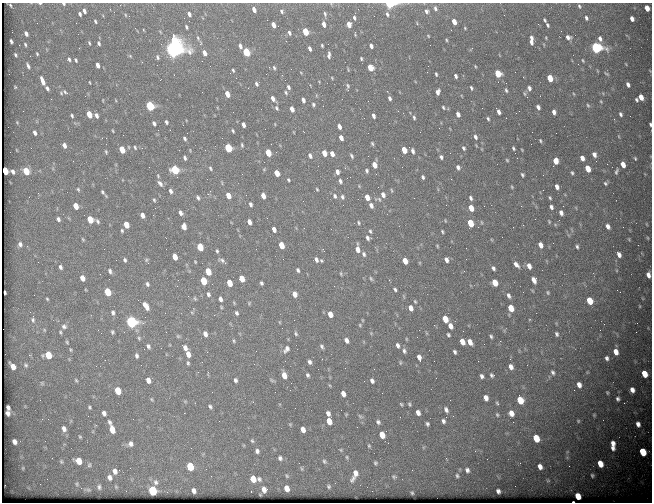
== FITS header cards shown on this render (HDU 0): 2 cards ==
NAXIS1  =                  650 / Width of table row in bytes
NAXIS2  =                  500 / Number of rows in table

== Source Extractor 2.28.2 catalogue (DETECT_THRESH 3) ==
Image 650 x 500 px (HDU 0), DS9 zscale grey, 1 PNG px = 1 image px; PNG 654 x 504 px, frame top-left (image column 1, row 500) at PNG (2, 3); no overlay
Background 915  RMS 4.4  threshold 13.2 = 3 sigma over >= 5 px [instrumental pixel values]
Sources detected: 470; all 470 listed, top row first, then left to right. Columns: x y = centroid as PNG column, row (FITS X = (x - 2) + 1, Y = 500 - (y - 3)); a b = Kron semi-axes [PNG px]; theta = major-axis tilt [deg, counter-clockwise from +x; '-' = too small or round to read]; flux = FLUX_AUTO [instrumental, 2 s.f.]
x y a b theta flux
40 3 4 2 - 390
64 4 5 4 - 470
390 4 5 3 - 24000
10 5 4 2 - 280
579 6 6 4 -64 500
435 8 7 5 -78 730
647 8 5 4 - 3000
254 10 6 4 -65 1600
84 11 5 4 - 980
282 11 6 5 - 650
427 11 6 6 - 830
114 12 2 2 - 150
80 14 5 3 - 610
189 14 5 3 - 980
325 14 9 5 -78 780
387 14 7 5 -72 760
125 15 5 3 - 290
504 15 2 2 - 190
103 16 4 3 - 260
354 18 8 5 -76 860
586 18 5 3 - 600
632 19 5 3 - 1400
545 20 4 3 - 390
95 21 5 3 - 450
454 22 5 4 - 3000
417 23 5 3 - 300
324 24 6 4 -71 1700
349 24 5 4 - 2800
273 25 5 4 - 2400
547 25 5 3 - 470
186 27 4 3 - 410
465 28 4 3 - 270
305 32 5 4 - 12000
289 33 6 4 -64 790
355 33 6 3 89 390
26 34 5 3 - 990
428 36 4 3 - 250
568 37 7 5 -21 1100
198 38 6 5 - 450
531 38 7 4 -73 1000
600 38 7 5 -64 1000
446 40 5 3 - 320
11 41 4 3 - 550
531 42 6 4 -65 1000
89 43 5 3 - 390
99 43 6 4 -68 620
25 44 4 3 - 360
200 44 5 4 - 400
19 45 2 2 - 210
322 45 4 3 - 390
430 45 2 2 - 430
173 46 17 7 -87 190000
240 46 6 4 -72 970
371 46 5 4 - 980
310 48 5 3 - 860
596 48 6 5 - 50000
246 52 6 4 -66 11000
204 53 5 4 - 1500
37 54 4 2 - 370
15 55 4 2 - 380
329 55 9 4 86 860
130 56 6 4 -45 310
157 57 5 4 - 530
361 58 4 3 - 380
69 59 6 4 -70 580
76 60 5 4 - 470
583 60 4 3 - 290
578 64 2 2 - 110
97 65 5 3 - 1500
28 66 6 3 -62 690
475 66 5 3 - 290
274 68 6 3 -63 420
370 68 5 4 - 5200
233 70 4 3 - 360
515 72 2 2 - 140
301 73 5 3 - 230
498 73 6 4 -58 6600
266 74 2 2 - 460
436 74 4 2 - 420
606 74 7 3 -35 350
456 76 5 3 - 700
332 78 5 3 - 250
550 78 5 4 - 5500
160 80 3 2 - 450
42 81 8 4 -70 2100
90 82 3 2 - 250
256 84 5 3 - 550
628 85 5 3 - 890
348 86 8 5 -81 630
15 87 3 3 - 270
288 87 5 3 - 650
47 88 6 4 -54 710
471 88 6 4 -67 510
529 88 6 5 - 870
506 90 6 3 -74 510
387 91 3 2 - 200
66 92 9 4 -33 680
438 92 6 4 76 1200
61 93 5 4 - 340
286 93 5 4 - 420
227 94 5 4 - 3800
574 94 4 2 - 240
462 96 5 3 - 220
641 97 5 4 - 2700
390 98 4 3 - 700
273 99 6 4 -57 1300
103 100 4 2 - 200
303 100 5 3 - 930
636 100 4 3 - 450
601 101 4 3 - 260
313 104 5 4 - 500
588 105 5 4 - 380
150 106 6 4 -65 27000
323 106 2 2 - 310
443 107 5 4 - 410
538 107 5 3 - 900
277 108 6 4 -64 500
292 109 5 4 - 2000
23 111 3 2 - 230
498 111 6 3 -61 1100
554 112 5 4 - 1100
89 114 5 4 - 6000
458 114 5 4 - 1300
621 114 5 4 - 610
96 115 5 4 - 970
72 116 4 3 - 450
373 116 5 3 - 930
414 118 6 4 -73 520
488 119 5 4 - 480
17 122 4 3 - 260
166 122 4 3 - 530
154 123 4 3 - 700
650 124 4 2 - 410
243 125 5 3 - 1300
339 126 5 3 - 1300
439 128 2 2 - 130
113 131 4 2 - 250
233 131 4 3 - 370
35 133 6 4 -72 850
187 133 2 2 - 130
618 136 5 3 - 240
475 137 7 5 -65 960
102 138 2 2 - 160
106 138 2 2 - 150
185 138 4 3 - 470
341 138 5 4 - 1600
540 141 4 2 - 320
372 143 4 3 - 400
64 145 6 4 -67 1300
242 145 4 2 - 350
135 147 4 2 - 360
142 148 2 2 - 1200
228 148 6 4 -67 19000
464 148 6 5 - 600
513 148 4 3 - 420
17 150 5 3 - 230
122 150 5 4 - 6600
404 150 5 4 - 4400
413 151 6 4 -79 870
10 152 2 2 - 170
106 152 6 4 -64 390
268 153 5 4 - 6400
324 153 5 4 - 2800
332 154 5 4 - 1700
594 154 6 5 - 1300
310 156 6 4 -68 860
352 156 6 3 -59 490
368 156 2 2 - 160
441 157 6 5 - 650
185 158 5 3 - 590
582 158 5 4 - 1600
635 158 5 4 - 400
507 160 3 3 - 290
73 161 2 2 - 440
556 161 5 4 - 2400
607 164 3 2 - 490
623 164 6 4 -67 2500
374 165 6 4 -78 3100
458 167 6 5 - 910
210 168 4 3 - 380
345 168 3 3 - 290
588 169 5 4 - 4800
175 170 6 4 -61 20000
5 171 5 4 - 10000
26 171 6 4 -60 7700
367 171 5 4 - 550
616 171 8 4 74 640
13 172 6 4 -49 900
337 172 6 4 -78 1100
277 173 5 4 - 3200
572 173 4 3 - 420
376 174 3 2 - 220
522 175 4 3 - 470
423 177 4 3 - 550
288 180 4 3 - 370
340 181 5 4 - 760
160 183 9 5 -54 990
605 183 6 6 - 600
359 186 4 4 - 260
512 187 4 4 - 290
557 187 5 4 - 1200
78 189 6 5 - 470
317 189 4 3 - 280
171 191 5 4 - 790
102 192 7 4 -54 570
228 195 5 4 - 3100
246 195 2 2 - 300
383 195 8 6 -69 1400
263 196 5 4 - 2300
335 196 8 5 -66 780
342 197 6 4 -75 640
367 197 5 4 - 2400
198 198 6 3 -67 570
471 198 7 4 -70 720
550 198 4 3 - 370
154 200 4 4 - 370
251 204 5 4 - 630
371 205 6 4 -65 1200
76 206 5 4 - 3400
551 207 5 4 - 860
471 208 5 4 - 3500
181 213 5 4 - 890
561 213 5 4 - 1100
142 215 5 4 - 1400
58 219 6 5 - 830
90 219 5 4 - 7100
535 219 2 2 - 230
98 221 7 3 -50 570
249 222 5 4 - 1700
481 222 5 3 - 330
549 222 5 3 - 340
359 223 5 4 - 370
470 223 5 4 - 8100
126 225 5 4 - 4800
608 226 7 5 -60 1300
184 227 6 4 -77 2100
623 227 2 2 - 580
274 229 5 4 - 1500
122 231 4 3 - 380
370 231 5 4 - 430
442 231 4 3 - 360
166 238 2 2 - 170
368 238 5 4 - 730
648 238 4 3 - 240
83 239 5 3 - 330
20 244 8 7 - 1200
281 245 5 4 - 5400
540 245 6 4 -64 1900
437 246 4 3 - 280
200 247 6 4 -69 7400
577 247 6 4 -71 550
358 249 7 5 -77 2000
217 251 5 3 - 440
364 254 6 4 -71 620
619 254 6 4 -59 1300
175 257 5 4 - 3500
125 260 5 4 - 560
146 260 6 5 - 430
222 260 10 4 -29 780
316 260 5 4 - 880
446 260 5 4 - 1100
321 261 3 3 - 320
405 261 5 4 - 3000
195 262 4 3 - 260
516 265 9 5 -46 1400
529 266 6 5 - 1700
60 267 6 5 - 730
493 268 5 4 - 690
298 270 5 4 - 590
110 271 7 5 -63 770
208 271 6 4 -68 5600
341 273 6 3 -72 340
648 275 5 4 - 1400
82 278 5 4 - 2200
371 278 6 4 -62 420
242 279 5 4 - 4200
534 280 7 5 -68 1700
203 281 6 4 -68 8500
229 283 5 4 - 4500
261 283 4 3 - 530
495 283 6 4 -67 5000
147 284 6 4 -71 650
395 289 4 3 - 480
107 292 6 4 -67 8400
548 292 6 5 - 460
5 293 4 2 - 370
208 294 7 5 -71 740
295 294 6 5 - 1800
509 295 8 5 -64 850
188 296 2 2 - 160
195 298 6 4 -69 420
47 299 4 3 - 340
220 299 5 4 - 1000
415 301 5 3 - 320
589 301 6 4 -63 7800
234 303 5 3 - 300
249 303 5 5 - 360
146 306 10 6 -57 2100
639 306 4 2 - 210
221 307 4 3 - 320
411 308 5 4 - 1800
511 308 6 4 -67 5300
113 312 7 5 -75 800
192 312 6 4 -2 400
165 313 2 2 - 170
236 313 6 5 - 610
330 314 5 4 - 2500
445 319 6 4 -65 5400
33 320 8 6 -66 850
362 320 5 3 - 250
131 322 6 6 - 48000
279 322 5 3 - 260
604 324 2 2 - 570
360 325 5 4 - 310
64 326 8 7 - 1000
450 326 5 4 - 1900
44 330 5 4 - 350
600 330 2 2 - 390
60 332 5 3 - 390
112 332 6 5 - 480
296 333 6 4 -67 500
371 333 4 4 - 280
205 334 6 5 - 1400
557 334 6 4 -68 610
448 335 4 3 - 460
178 336 6 5 - 450
491 336 4 3 - 430
139 338 6 5 - 500
346 340 5 4 - 1200
234 341 6 4 -72 420
500 341 2 2 - 150
67 342 6 5 - 420
462 342 5 4 - 2500
470 342 6 4 -57 2100
398 345 6 4 -64 840
148 346 6 5 - 790
322 346 6 4 -62 620
185 348 7 5 -55 1500
286 349 10 7 56 1400
71 350 6 4 -73 360
404 351 7 5 -71 690
455 352 4 3 - 600
616 352 5 4 - 2400
188 354 6 4 -69 2200
30 355 5 3 - 300
48 355 6 5 - 7200
137 356 6 4 -86 740
419 357 6 4 -70 1200
607 358 4 3 - 730
478 361 2 2 - 560
202 362 3 2 - 190
309 362 6 5 - 800
188 363 5 3 - 480
400 363 6 3 90 310
26 365 7 6 - 700
141 365 3 2 - 230
13 366 7 4 -54 2400
511 367 5 4 - 1400
553 372 6 4 -66 660
208 373 5 3 - 350
644 374 6 4 -65 4600
284 375 6 4 -73 3000
308 375 5 4 - 540
492 375 5 4 - 550
482 376 5 4 - 780
76 380 6 4 -54 390
148 380 6 5 - 1600
235 380 4 3 - 690
272 380 8 4 -28 410
372 381 5 4 - 860
42 383 5 5 - 460
291 383 2 2 - 310
329 385 5 3 - 270
579 385 6 5 - 1600
574 390 2 2 - 180
632 390 5 4 - 1500
118 391 6 5 - 6500
607 393 4 3 - 320
343 394 5 4 - 1500
486 398 6 5 - 1800
152 399 6 4 -56 360
618 399 4 4 - 700
520 400 6 5 - 7200
253 402 3 2 - 320
497 403 6 4 -76 440
624 403 2 2 - 200
401 404 5 3 - 320
409 404 4 3 - 360
8 407 5 3 - 800
89 407 5 4 - 380
210 407 5 4 - 580
295 408 2 2 - 120
446 410 7 4 -63 850
8 413 5 4 - 1000
104 413 5 4 - 950
184 413 3 2 - 330
328 413 5 4 - 1100
418 413 5 4 - 1300
511 413 7 6 - 2200
497 414 6 5 - 520
594 415 4 4 - 330
360 416 8 4 -35 460
453 416 3 2 - 260
42 419 3 2 - 520
133 419 2 2 - 340
329 421 6 4 -67 3900
443 421 4 3 - 700
578 421 5 4 - 350
109 422 7 5 -74 640
378 422 5 4 - 620
513 422 2 2 - 720
427 424 4 3 - 540
638 424 5 4 - 1300
64 429 8 6 -68 1400
303 429 5 4 - 1800
112 430 7 5 -74 3500
382 435 6 4 -68 3800
80 437 5 3 - 310
536 438 6 5 - 6300
252 441 6 4 -66 440
14 442 5 4 - 1300
388 443 2 2 - 130
130 444 7 7 - 1100
613 445 10 4 -87 2300
369 446 6 4 -75 370
341 450 5 4 - 350
257 451 5 5 - 840
475 451 3 2 - 440
643 452 6 5 - 8500
347 457 6 4 -70 460
567 457 6 4 0 380
280 458 6 5 - 740
446 458 3 2 - 220
61 461 6 5 - 490
78 461 6 5 - 3900
324 461 7 6 - 660
375 463 6 5 - 450
600 464 6 5 - 3700
89 465 7 5 74 550
190 466 6 5 - 9400
569 466 2 2 - 170
540 467 6 5 - 1600
23 468 6 5 - 400
302 469 7 3 -71 370
467 470 5 5 - 810
115 471 7 6 - 1300
355 475 18 7 66 2900
592 475 5 5 - 550
211 476 2 2 - 380
287 476 6 4 -60 370
457 476 5 4 - 460
110 477 7 6 - 1100
394 477 7 5 -24 520
253 479 6 5 - 3400
259 479 7 6 - 720
548 480 6 5 - 450
156 482 8 7 - 1000
77 484 6 4 -78 400
328 486 6 5 - 540
99 487 7 5 -84 700
116 487 5 4 - 350
287 488 5 4 - 2300
264 489 6 5 - 1600
88 490 7 5 -7 520
153 491 6 5 - 20000
194 491 5 4 - 1100
498 491 4 4 - 810
412 493 3 3 - 310
578 496 5 5 - 3900
573 502 2 2 - 220
At the frame edge (FLAGS 8, measured only in part): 7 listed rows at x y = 40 3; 64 4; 390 4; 325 14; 650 124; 648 275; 573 502